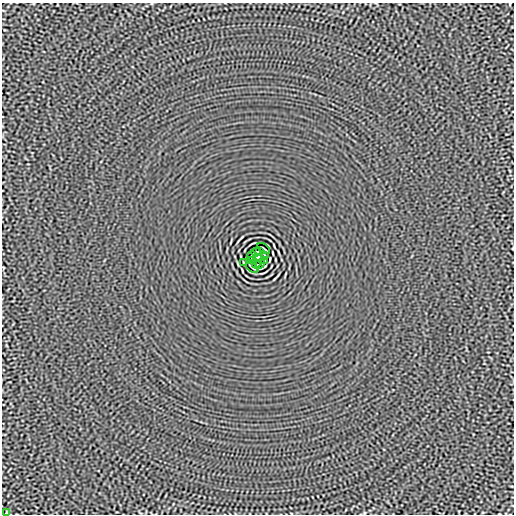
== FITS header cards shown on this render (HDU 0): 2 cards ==
NAXIS1  =                  512
NAXIS2  =                  512

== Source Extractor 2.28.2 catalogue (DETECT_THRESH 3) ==
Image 512 x 512 px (HDU 0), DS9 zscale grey, 1 PNG px = 1 image px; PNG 516 x 516 px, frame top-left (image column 1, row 512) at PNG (2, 3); each listed source drawn as its Kron ellipse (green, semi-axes under 4 px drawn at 4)
Background -6.72e-06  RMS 0.0015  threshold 0.00439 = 3 sigma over >= 5 px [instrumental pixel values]
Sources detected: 13; all 13 listed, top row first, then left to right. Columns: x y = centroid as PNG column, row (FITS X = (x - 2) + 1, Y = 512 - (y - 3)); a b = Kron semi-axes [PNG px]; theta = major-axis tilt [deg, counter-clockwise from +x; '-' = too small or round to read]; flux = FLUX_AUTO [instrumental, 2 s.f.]
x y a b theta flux
264 249 7 2 -38 0.12
256 252 5 2 - 0.065
260 252 4 2 - 0.098
251 256 4 2 - 0.079
264 256 4 2 - 0.087
258 258 4 4 - 3.7
252 260 3 2 - 0.084
265 260 4 2 - 0.08
243 263 4 2 - 0.082
256 264 4 2 - 0.083
260 264 5 2 - 0.088
252 267 7 2 -38 0.12
6 513 4 2 - 0.077
At the frame edge (FLAGS 8, measured only in part): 1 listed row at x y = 6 513